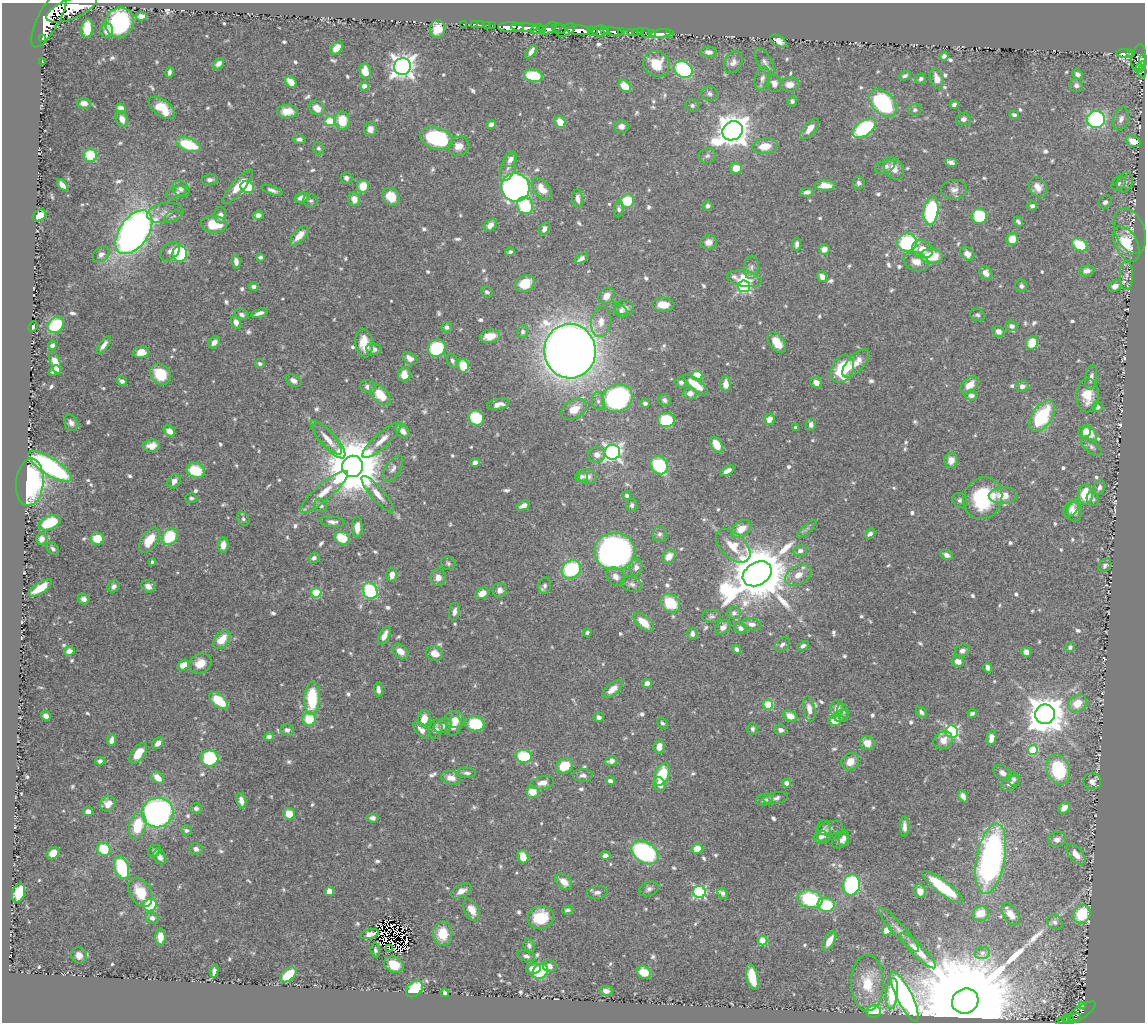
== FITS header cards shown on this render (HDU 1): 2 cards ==
NAXIS1  =                 1143
NAXIS2  =                 1020

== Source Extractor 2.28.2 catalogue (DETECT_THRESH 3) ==
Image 1143 x 1020 px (HDU 1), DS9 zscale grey, 1 PNG px = 1 image px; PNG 1147 x 1024 px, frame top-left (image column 1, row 1020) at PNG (2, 3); each listed source drawn as its Kron ellipse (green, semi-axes under 4 px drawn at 4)
Background 0.385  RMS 0.0079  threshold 0.0236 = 3 sigma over >= 5 px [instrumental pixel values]
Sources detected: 825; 8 with non-positive FLUX_AUTO (blend fragments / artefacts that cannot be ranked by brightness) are neither listed nor drawn; of the other 817, the 500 brightest by FLUX_AUTO listed and drawn (317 fainter detections omitted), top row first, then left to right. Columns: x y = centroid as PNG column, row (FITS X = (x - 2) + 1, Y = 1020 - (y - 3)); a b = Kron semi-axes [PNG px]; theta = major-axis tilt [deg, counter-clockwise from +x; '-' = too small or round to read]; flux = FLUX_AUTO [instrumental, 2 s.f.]
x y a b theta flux
71 9 27 10 22 4300
141 16 5 4 - 3.8
49 18 33 11 62 4000
120 22 15 14 - 87
463 24 2 2 - 8
475 24 3 2 - 8.9
481 25 3 2 - 9.6
487 25 3 2 - 22
492 25 3 2 - 16
511 27 13 5 -2 930
524 27 13 3 -3 840
87 28 9 6 86 15
437 29 9 7 77 7.9
537 29 7 5 19 290
542 29 4 3 - 160
549 29 9 4 35 440
559 29 7 5 -15 270
566 30 10 5 29 500
579 30 12 4 -3 1300
605 30 3 3 - 260
107 31 7 6 - 3.7
593 31 5 3 - 340
600 31 7 5 8 780
613 32 9 4 -9 240
621 32 3 3 - 88
635 32 2 2 - 6.8
640 32 2 2 - 7
630 33 4 3 - 49
646 33 5 3 - 9
652 33 3 2 - 6.8
670 33 2 2 - 7.3
661 34 10 4 9 17
42 38 3 2 - 13000
778 41 9 5 -31 3.8
337 48 7 5 46 6.9
531 52 7 4 56 2.7
709 52 8 5 -3 2.6
1124 53 8 4 -5 130
1131 54 4 3 - 160
944 56 4 4 - 1.7
1139 58 13 7 82 500
1143 60 5 3 - 100
42 62 3 2 - 2.4
733 62 12 8 65 3.6
764 62 15 7 -60 2.8
218 64 7 4 45 2.4
656 64 14 12 -35 14
403 66 8 8 - 460
1141 67 6 3 57 58
683 69 10 7 -33 49
365 71 8 5 -84 6.8
1142 71 6 4 90 44
169 72 5 3 - 1.6
1077 74 6 4 -41 2.4
533 76 9 6 -13 27
905 76 6 4 21 1.4
762 78 12 7 74 3
921 79 5 5 - 1.9
937 79 10 6 -71 5.8
291 82 7 5 -49 8.2
774 84 8 7 - 3.2
790 84 9 7 4 4.8
1076 85 7 6 - 2
364 86 4 4 - 3.7
625 86 7 5 -39 11
709 94 8 7 - 2
792 101 5 5 - 1.4
84 103 7 5 -4 4.1
883 103 16 11 -47 65
954 104 4 4 - 1.7
692 105 7 6 - 1.4
121 108 5 4 - 4.2
162 108 15 8 -37 14
317 108 8 6 -34 6.4
915 110 7 6 - 1.4
287 111 10 6 1 7.3
1014 115 4 4 - 1.6
122 119 8 6 -69 4.1
963 119 7 6 - 2.3
1096 119 9 8 - 110
1121 119 12 7 71 2.8
342 120 9 7 -84 13
330 121 5 5 - 30
560 122 6 5 - 11
491 125 5 4 - 3.3
621 126 7 6 - 3
864 128 13 7 35 59
370 129 7 6 - 3.6
810 129 12 6 51 4.3
733 131 10 9 - 990
436 138 17 10 -17 60
299 139 6 4 -6 1.8
1133 141 7 5 -19 7.8
188 145 12 6 -21 25
459 146 10 9 - 5
765 146 13 8 7 8.6
319 148 6 5 - 1.4
90 155 7 6 - 20
707 156 9 7 10 1.7
510 159 8 6 54 2.9
951 162 6 4 -14 1.9
508 167 14 7 71 3.5
885 167 10 6 23 2.7
736 168 6 6 - 7.1
894 168 12 9 -55 5.1
346 178 6 5 - 1.9
210 180 8 5 7 2.2
1125 182 10 7 72 2.6
859 183 6 6 - 1.8
1119 183 8 6 44 1.6
62 185 6 4 -50 3.3
825 185 10 5 -2 7.3
363 186 6 6 - 10
238 187 22 6 50 9.4
247 187 7 6 - 25
515 187 14 14 - 270
1038 187 10 8 -58 5.8
181 189 9 7 -39 2.7
542 189 13 7 -52 7.4
272 190 11 4 -19 2
954 190 13 10 4 3.6
807 192 7 4 7 2.4
176 193 11 5 18 1.8
391 197 10 7 -49 11
302 198 7 5 16 3.7
354 199 7 6 - 4.9
578 199 9 5 -86 3.2
311 201 7 6 - 1.3
627 201 7 7 - 18
1105 202 7 6 - 1.8
525 206 9 8 - 28
708 206 5 4 - 1.6
1032 206 5 4 - 1.8
619 209 8 5 85 1.5
931 211 14 7 81 62
165 213 18 10 9 5.6
39 215 7 5 31 6
220 215 8 6 88 2.9
258 215 5 4 - 2.9
173 216 9 5 21 1.4
979 216 8 7 - 29
1018 222 5 3 - 1.5
214 224 13 8 -6 15
490 225 7 5 45 4.2
544 229 7 5 61 2.8
1130 231 24 14 -68 8.3
134 232 25 14 55 290
299 236 12 5 48 6.5
1012 239 6 5 - 9.9
708 242 8 7 - 3.7
907 242 10 9 - 45
797 244 7 4 82 2.2
1126 244 19 11 -62 20
1080 245 8 5 -30 23
824 249 5 5 - 5
923 249 11 8 -23 6
170 251 11 7 40 3.1
510 252 5 4 - 1.3
101 254 9 7 39 2.4
180 254 8 7 - 57
967 254 8 6 -46 4.1
932 256 11 7 -2 20
260 257 4 4 - 1.4
581 259 7 4 36 2.3
236 261 7 4 -83 2.8
916 262 13 9 -20 5.7
751 267 12 7 82 2.4
1087 271 8 5 6 3
986 273 7 6 - 3.7
1126 276 14 6 90 2.7
822 277 6 4 -54 3.2
745 279 17 8 -10 16
525 284 10 8 29 11
744 286 6 5 - 95
1021 286 6 6 - 1.6
1115 286 7 5 28 3.7
254 287 5 4 - 2
487 292 6 5 - 1.6
606 296 9 7 46 4.2
663 305 11 7 0 8.4
624 308 10 7 -4 3.4
621 311 7 5 -44 1.4
259 313 8 4 17 2.5
242 315 7 5 -20 1.8
977 315 7 6 - 1.5
236 322 6 5 - 3.5
601 322 15 9 82 5.9
56 325 9 7 43 31
33 326 5 3 - 1.4
1011 326 6 5 - 2.5
447 327 5 5 - 1.8
998 331 6 5 - 2.8
523 332 6 5 - 1.5
490 336 10 6 10 8
214 342 7 5 49 2.9
364 343 14 8 -82 10
777 343 12 7 -52 9.5
1032 343 7 5 66 12
104 345 11 4 52 2.9
52 346 4 4 - 2.1
437 348 9 8 - 35
373 349 7 6 - 2.6
570 351 27 25 -85 930
141 352 7 6 - 7.6
410 358 8 5 -34 3.2
452 361 7 5 -71 1.5
55 363 11 5 -71 9.3
856 363 18 8 46 7.5
260 364 5 4 - 1.5
463 366 6 5 - 16
842 369 14 10 61 30
55 371 6 4 28 3.7
160 374 11 9 -44 15
404 375 7 6 - 6.6
697 375 5 5 - 11
1091 377 13 6 81 2.8
294 380 8 5 -30 2.9
122 381 5 4 - 1.7
681 382 6 5 - 1.5
816 383 6 5 - 3.6
726 384 8 5 87 4.5
695 385 14 5 -37 11
970 385 10 6 40 7
1022 386 6 5 - 2.3
368 387 8 6 -22 2.6
690 393 6 6 - 3.2
380 395 12 7 -45 12
971 395 6 5 - 2.6
1087 395 17 11 89 11
617 398 16 13 27 130
664 400 7 5 -35 1.5
598 401 9 6 -81 1.9
645 403 5 4 - 1.8
498 404 11 5 11 4.1
1097 407 5 5 - 2
574 409 14 9 31 8.8
1042 416 18 10 57 41
476 418 8 7 - 21
769 419 6 5 - 5
666 420 9 7 0 29
71 423 8 6 -58 2.3
811 425 6 5 - 2.5
796 428 3 3 - 1.6
169 431 6 5 - 5.5
403 431 8 6 -47 3.9
1085 432 6 6 - 3
1090 435 9 7 -63 9.7
326 437 22 7 -48 4.9
382 440 25 7 42 6.4
329 441 22 8 -48 5.6
716 444 8 5 -60 10
152 446 8 6 7 5.9
1091 447 12 6 -41 2.1
612 452 8 7 - 170
597 455 8 7 - 3.9
951 460 8 6 79 5.1
475 462 5 4 - 2.3
659 465 10 8 -54 39
50 466 25 8 -32 99
353 466 11 10 - 4700
393 469 15 7 58 3
196 470 9 7 -22 19
727 471 8 4 30 2.7
582 476 6 5 - 1.5
587 476 9 7 -7 3.2
174 481 8 6 56 3.1
30 482 24 14 84 83
1099 487 7 5 68 2
324 492 31 8 41 10
378 494 23 6 -49 5.4
627 495 4 4 - 1.3
1085 495 10 7 -86 18
1003 496 14 8 2 8
191 498 6 5 - 1.4
983 498 21 19 63 44
1093 499 7 6 - 1.5
960 500 8 7 - 1.5
321 505 7 5 -50 1.8
632 505 7 5 89 1.3
523 506 7 4 26 2.6
1071 508 10 6 52 3.1
1074 512 9 7 -80 5.9
243 519 7 5 -61 1.4
332 522 12 5 -7 2.5
50 523 11 6 23 23
357 527 10 5 90 5.5
741 529 11 7 36 6.7
807 529 12 3 41 1.5
659 534 8 7 - 1.7
870 534 6 4 40 1.9
170 536 9 7 55 28
342 538 8 6 -27 15
42 539 6 5 - 3.2
97 539 6 6 - 12
149 540 14 8 55 11
223 545 7 5 84 4.2
733 546 20 12 -43 10
53 549 7 5 -42 1.4
615 551 20 18 1 290
800 551 7 5 11 2.2
946 555 6 4 -25 2.7
669 556 7 5 47 6.4
314 558 6 5 - 2
152 562 4 3 - 1.8
448 563 7 6 - 1.3
1105 565 7 5 49 1.7
636 567 8 6 79 2.6
571 569 10 8 38 46
757 574 15 11 31 4900
392 575 7 5 81 4.3
798 575 14 9 33 6.6
438 577 8 7 - 4.3
616 577 10 8 -45 3.3
632 584 10 7 -21 2.1
545 585 8 6 82 1.7
114 586 6 5 - 2.1
148 586 7 6 - 3.3
40 588 13 5 32 12
500 590 7 7 - 3.6
370 591 8 7 - 50
316 593 5 5 - 28
482 593 7 5 27 5.7
84 599 6 5 - 2.4
670 603 10 8 -41 20
454 612 9 5 79 2.6
734 613 6 6 - 1.5
711 616 9 6 -2 1.6
644 622 12 6 -41 8.9
752 624 10 6 -9 2.7
723 627 8 6 41 2.6
740 628 6 5 - 2.2
587 632 4 4 - 1.4
692 634 6 5 - 1.9
384 636 9 5 65 5.2
222 640 10 7 51 9.9
782 645 8 6 44 1.9
803 646 6 4 30 1.6
1070 647 5 4 - 1.3
736 649 5 4 - 1.8
69 651 5 4 - 2.7
400 651 9 6 -40 4.9
962 651 7 6 - 2.5
1026 652 5 5 - 3.7
434 653 8 7 - 6.3
958 661 6 5 - 4.9
200 663 11 9 29 8.2
183 665 6 5 - 6.8
988 667 5 4 - 3
647 683 5 4 - 3.2
613 689 12 6 39 5.1
378 690 7 4 -85 2.5
312 698 17 7 88 30
219 701 11 6 -40 18
1077 703 10 8 38 9.3
768 705 5 5 - 30
837 708 8 6 68 3.4
809 709 13 6 -80 4.8
843 711 7 5 -60 1.7
921 712 6 4 -44 1.7
972 713 4 3 - 1.4
1045 714 10 9 - 1400
46 716 5 4 - 2.5
790 716 7 5 -26 6.5
841 716 7 5 17 1.3
599 717 5 4 - 2.3
309 719 7 7 - 16
424 719 8 6 71 8
455 719 10 8 -8 5.4
835 721 6 5 - 7.9
662 723 6 4 -55 1.3
475 724 9 7 -9 26
443 726 9 7 17 3.1
454 726 10 7 66 4.2
436 729 9 6 82 2.9
752 729 6 5 - 1.4
287 730 7 6 - 2
421 730 10 5 -48 3.8
781 730 6 5 - 2.5
952 732 6 6 - 92
269 736 5 4 - 1.7
991 738 7 4 79 6.4
112 740 6 4 69 3.2
943 740 10 8 33 5.7
158 743 7 5 44 3.4
867 743 7 6 - 5.7
659 747 6 5 - 5.4
1033 750 5 5 - 28
138 753 11 6 54 10
523 756 8 6 -8 27
209 758 9 8 - 38
100 761 4 4 - 1.8
611 761 6 5 - 3.2
850 762 9 8 - 6.3
565 766 9 7 32 17
1058 770 15 11 -70 35
467 773 9 5 -6 1.9
1002 773 10 6 -32 2.9
583 775 10 6 3 2.4
662 775 12 7 66 20
158 778 7 5 -42 6.5
451 778 10 6 -15 5.2
1013 779 7 6 - 2.1
610 781 4 4 - 2.1
1092 781 9 8 - 2.6
542 783 12 6 10 4.2
787 783 4 4 - 5.4
1010 783 10 6 32 2.3
659 784 7 5 -65 4.8
532 792 6 6 - 8.5
963 796 6 4 -63 2.6
776 798 12 5 12 2
764 800 8 6 19 2.2
241 801 8 4 -77 3.2
108 804 8 7 - 4.7
196 808 6 5 - 1.8
1064 808 6 5 - 2.8
88 812 5 4 - 2.9
157 812 16 14 18 170
289 814 6 5 - 9.5
373 818 6 4 -7 2.1
138 826 14 8 76 20
904 827 10 4 -90 2.8
830 828 13 7 13 2.1
186 830 6 5 - 1.5
824 832 11 7 -86 4.6
821 837 7 6 - 2.3
844 838 8 5 85 2.4
1057 839 9 7 18 3.1
840 841 9 6 35 2.4
104 849 7 6 - 19
196 849 6 5 - 2.7
697 849 5 5 - 7.6
155 851 7 5 31 1.5
645 852 15 10 -34 84
53 853 7 5 39 6
1076 854 12 6 -51 4.9
605 856 5 4 - 2.4
160 857 8 5 -53 3.1
523 857 7 5 -72 9.3
991 859 36 14 79 180
122 868 12 7 -72 36
564 882 10 6 -44 5.5
851 885 10 8 81 75
943 887 25 6 -37 33
649 889 10 7 22 2.1
329 891 5 5 - 5.4
461 891 11 6 27 3.9
920 891 7 6 - 5.4
140 892 15 10 -60 14
597 892 10 6 8 2.4
699 892 6 6 - 78
19 893 10 6 73 18
722 893 6 5 - 1.9
810 899 12 8 -12 46
150 905 7 6 - 30
826 905 8 7 - 25
472 910 12 7 -64 6.1
567 910 5 4 - 1.5
980 913 8 7 - 9
1011 914 12 7 -54 6.4
1082 914 9 8 - 21
541 917 13 11 15 18
152 918 6 5 - 2.4
1055 922 8 7 - 1.9
887 930 5 4 - 8
899 930 29 6 -48 4.9
370 934 9 5 14 2.5
443 934 12 9 -89 13
160 937 8 5 -89 7.4
762 941 5 4 - 22
829 941 11 5 60 6.1
529 946 7 5 -74 1.5
389 949 3 2 - 1.7
375 950 7 5 -84 1.6
918 951 24 6 -45 7.2
982 953 8 6 15 1.4
79 955 8 7 - 4.4
526 956 9 5 -18 1.8
394 964 10 7 -21 13
550 966 7 6 - 2.6
533 968 7 5 9 4.8
214 971 6 4 82 1.9
540 971 8 7 - 28
644 972 7 6 - 10
288 975 9 6 41 19
752 977 13 6 -78 16
867 983 28 16 -90 18
414 989 9 7 44 20
606 991 6 4 -6 3.1
445 993 4 4 - 2.2
892 993 15 6 84 17
904 997 27 7 -63 98
965 1001 13 12 - 23000
1083 1006 3 3 - 8.4
873 1011 7 6 - 30
1080 1013 18 6 32 120
1068 1018 6 3 -6 46
1075 1018 6 3 21 31
1060 1021 2 2 - 3
1065 1021 6 2 -3 28
At the frame edge (FLAGS 8, measured only in part): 5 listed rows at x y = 49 18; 1143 60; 1142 71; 1060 1021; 1065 1021
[317 fainter detections neither listed nor drawn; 8 non-positive-flux detections neither listed nor drawn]